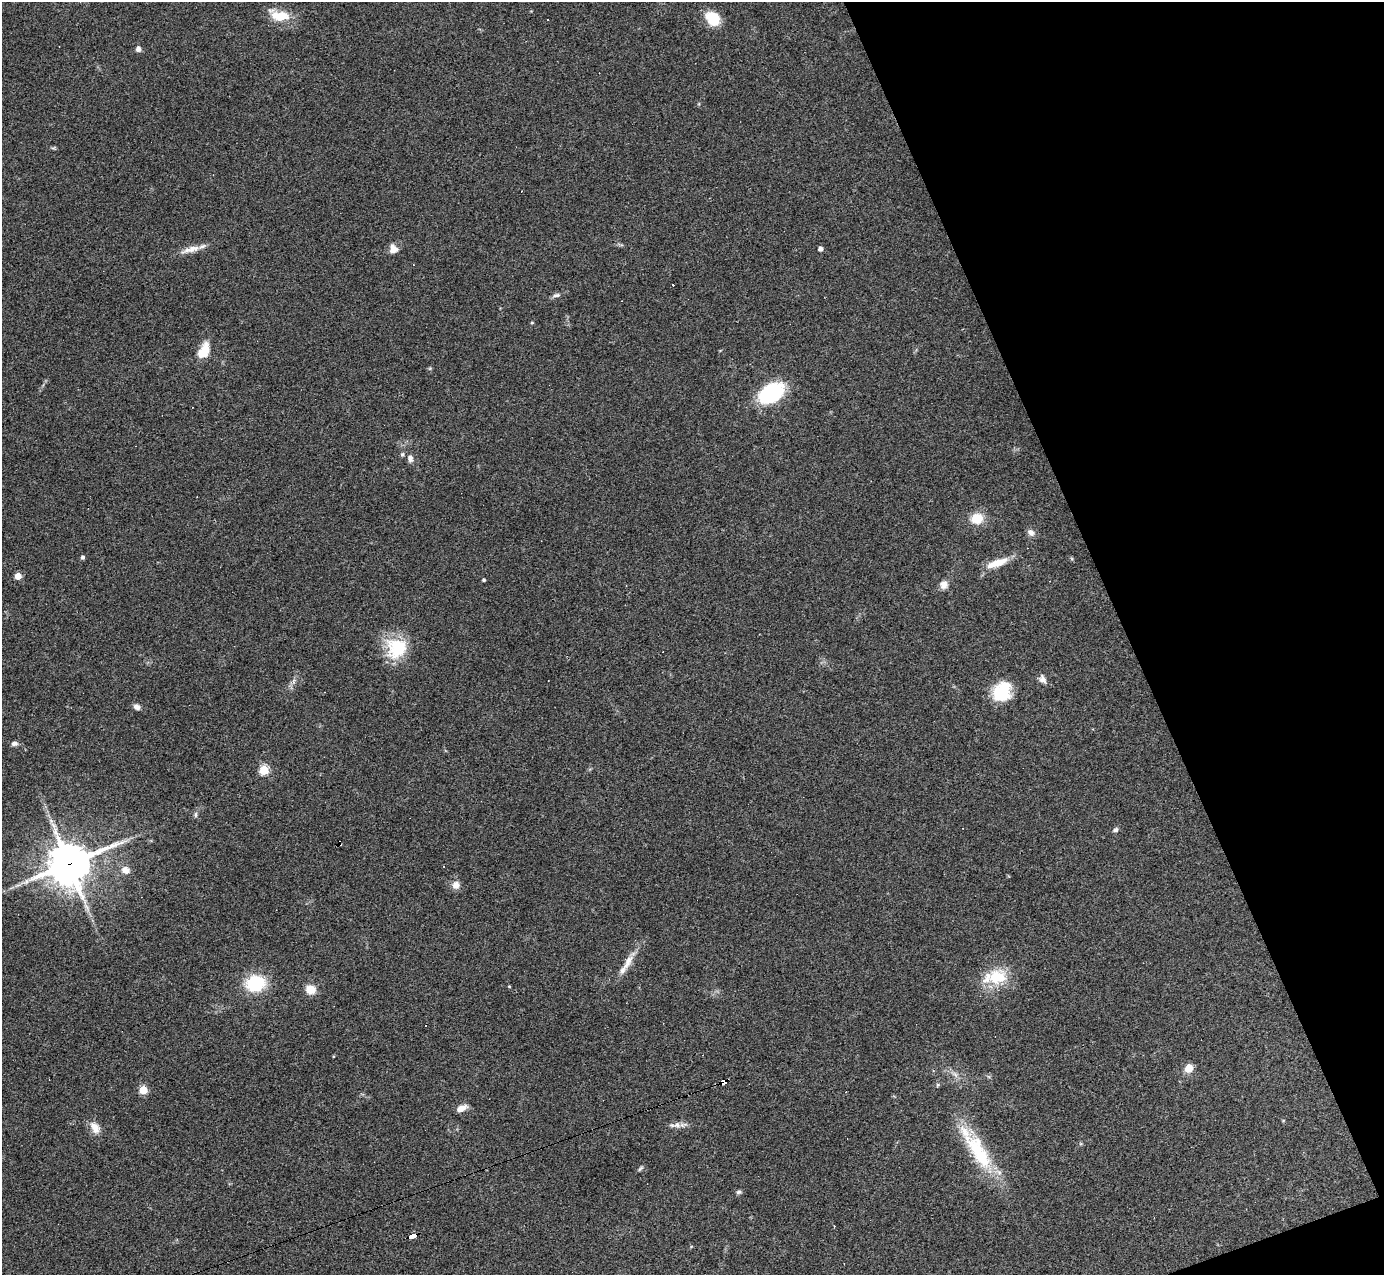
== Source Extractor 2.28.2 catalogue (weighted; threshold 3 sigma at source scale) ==
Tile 12 of 4 x 4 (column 4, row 3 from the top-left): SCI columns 4148-5529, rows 1551-2823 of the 5529 x 5516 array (HDU 1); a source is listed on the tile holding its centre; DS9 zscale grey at full resolution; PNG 1386 x 1277 px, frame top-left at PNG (2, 2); no overlay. Shown black and unused: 19% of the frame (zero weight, under 3 of 4 exposures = <1% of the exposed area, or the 3 px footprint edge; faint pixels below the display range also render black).
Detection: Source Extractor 2.28.2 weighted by HDU 2 'WHT'; one run over the whole footprint, this tile lists its part. Background 0.0847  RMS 0.0056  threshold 0.0253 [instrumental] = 3 sigma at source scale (4.5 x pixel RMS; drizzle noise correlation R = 1.50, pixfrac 1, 0.05/0.05 arcsec/px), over >= 5 px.
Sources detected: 58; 9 cosmic-ray / hot-pixel residue — not listed; the other 49 listed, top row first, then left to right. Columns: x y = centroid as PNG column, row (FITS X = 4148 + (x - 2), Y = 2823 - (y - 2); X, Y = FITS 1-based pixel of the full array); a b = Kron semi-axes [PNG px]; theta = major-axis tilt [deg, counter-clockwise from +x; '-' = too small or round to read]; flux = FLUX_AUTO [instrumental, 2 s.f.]
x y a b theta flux
280 16 24 12 -12 13
713 18 13 10 -47 17
547 20 3 3 - 12
138 49 5 5 - 2.4
191 249 28 8 15 6
393 249 12 9 -66 4.2
820 249 4 4 - 2.7
556 295 12 5 11 1.7
532 323 4 4 - 0.57
204 351 20 11 62 10
771 393 20 13 32 59
402 454 6 4 68 0.91
410 458 9 7 -75 2.4
977 518 14 12 8 10
1031 532 9 7 -44 2.7
83 557 4 4 - 1.5
997 563 28 9 20 9.6
18 576 4 4 - 9
484 580 3 3 - 0.94
944 584 10 9 - 3.5
396 648 28 26 80 24
1042 679 13 8 -61 2.7
294 681 7 4 71 1.3
1002 692 22 19 57 20
137 707 8 6 -37 2.2
14 743 8 5 3 2
264 770 5 5 - 36
195 815 7 4 85 1.1
1115 830 7 5 25 1.4
340 844 4 4 - 1.1
69 864 15 13 26 1700
125 870 10 8 -20 4.5
456 885 9 9 - 3.9
628 962 24 9 60 6.9
997 977 25 19 13 21
255 983 16 13 9 34
509 986 4 3 - 0.41
311 990 12 11 - 6
425 1025 3 3 - 1.7
1189 1068 9 8 - 6
724 1082 6 4 22 160
143 1090 5 5 - 22
461 1108 13 7 25 4.2
683 1125 14 6 8 3.1
95 1127 18 11 -59 5.3
978 1151 61 20 -59 38
640 1168 11 3 40 0.95
739 1192 7 5 5 1.2
413 1236 8 4 20 77
Overlapping masked pixels (flux is a lower limit): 4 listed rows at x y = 340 844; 69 864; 724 1082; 413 1236